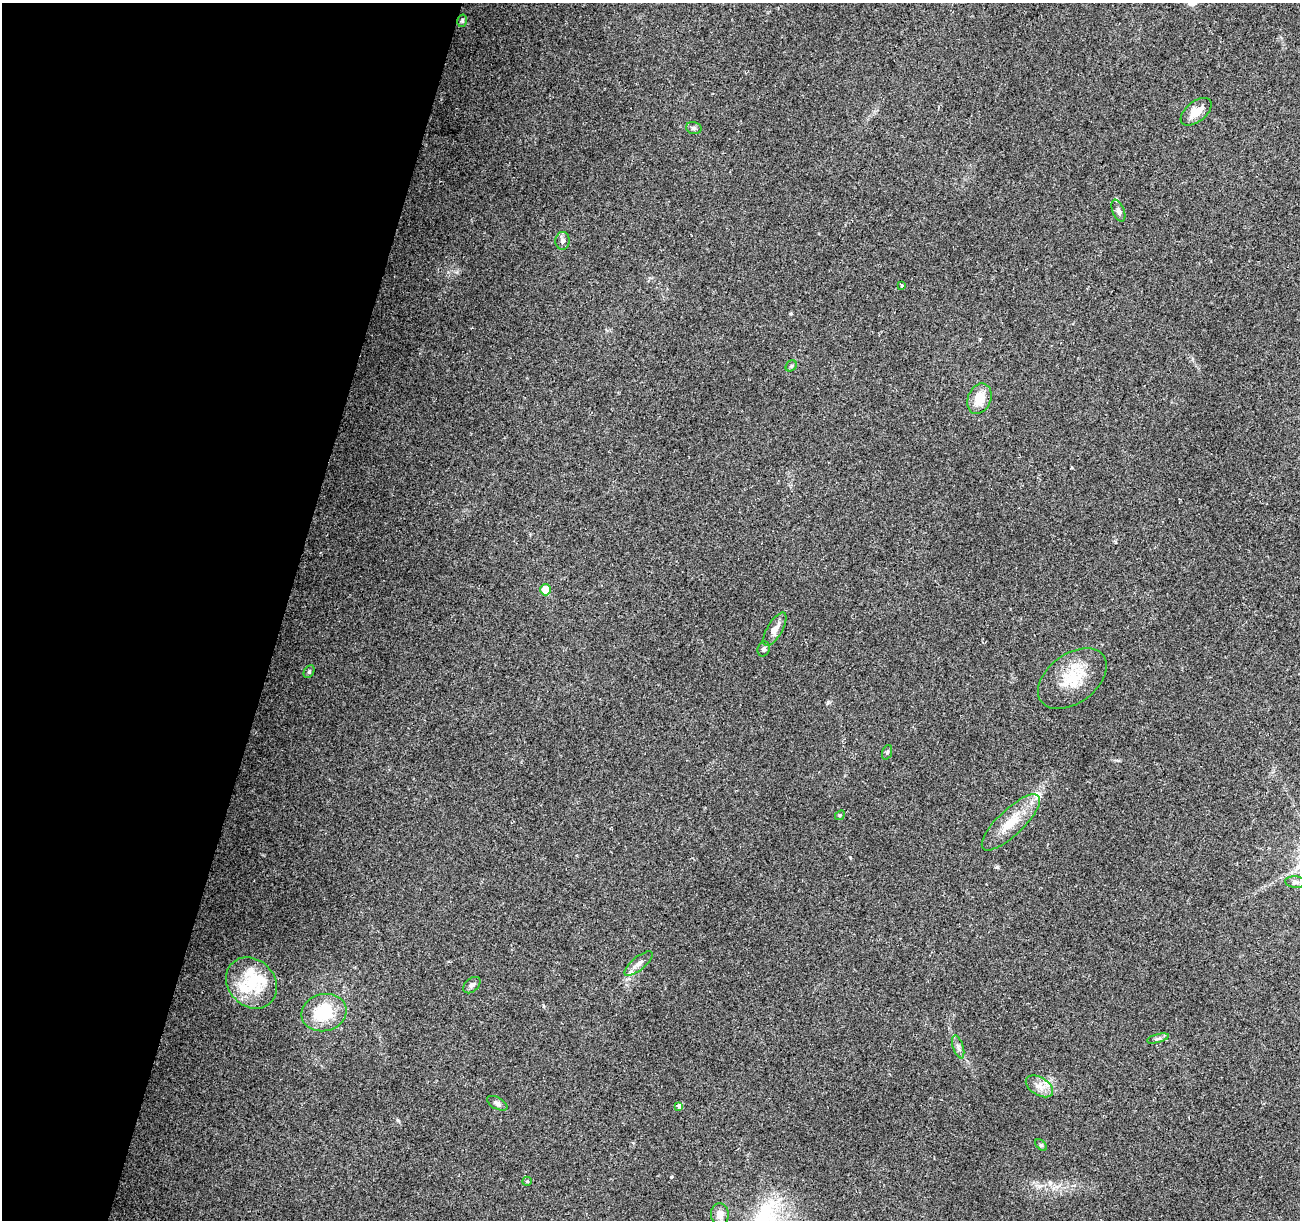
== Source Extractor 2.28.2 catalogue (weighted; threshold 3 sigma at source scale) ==
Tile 9 of 4 x 4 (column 1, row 3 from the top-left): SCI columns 18-1315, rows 1533-2750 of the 5219 x 5440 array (HDU 1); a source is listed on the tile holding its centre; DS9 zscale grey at full resolution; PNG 1302 x 1222 px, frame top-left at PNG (2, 3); each listed source drawn as its Kron ellipse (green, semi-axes under 4 px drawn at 4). Shown black and unused: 22% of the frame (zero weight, under 2 of 3 exposures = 2% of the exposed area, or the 3 px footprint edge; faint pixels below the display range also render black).
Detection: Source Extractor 2.28.2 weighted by HDU 2 'WHT'; one run over the whole footprint, this tile lists its part. Background 0.227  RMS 0.014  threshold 0.0611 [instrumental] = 3 sigma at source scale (4.5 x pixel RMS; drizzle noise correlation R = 1.50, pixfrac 1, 0.0396/0.0396 arcsec/px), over >= 5 px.
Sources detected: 35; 1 inside a brighter object's white glare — neither listed nor drawn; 5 inside a brighter listed object's ellipse — not listed separately; the other 29 listed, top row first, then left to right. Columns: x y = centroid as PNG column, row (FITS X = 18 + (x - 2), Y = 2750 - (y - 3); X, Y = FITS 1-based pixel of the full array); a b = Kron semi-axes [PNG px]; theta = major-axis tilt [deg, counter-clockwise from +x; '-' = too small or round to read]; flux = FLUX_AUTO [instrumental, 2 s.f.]
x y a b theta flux
462 21 6 5 - 2
1196 112 18 10 39 17
694 128 8 6 -15 3.1
1118 211 11 6 -67 4.3
563 241 9 7 86 4.8
902 285 3 2 - 1.6
791 366 6 5 - 2
979 399 16 11 68 23
546 590 5 5 - 18
775 629 19 7 60 11
764 649 7 6 - 3.1
309 671 7 5 63 2.2
1072 679 39 24 37 50
887 752 7 4 68 2.1
840 815 5 4 - 1.5
1011 822 38 13 44 34
1295 882 10 5 -5 4.3
638 964 17 6 39 7.9
251 983 28 23 -46 49
472 985 10 6 41 4.2
324 1013 22 18 15 57
1158 1038 11 3 15 2.8
958 1047 12 5 -72 4.7
1039 1086 15 9 -30 12
497 1103 11 6 -28 4.6
679 1106 4 3 - 22
1041 1145 7 4 -45 2
527 1181 5 4 - 1.5
720 1214 11 9 -86 9.1
Unlisted compact peaks at least as high as the median listed source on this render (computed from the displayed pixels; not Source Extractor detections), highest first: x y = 997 867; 671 1177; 828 702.